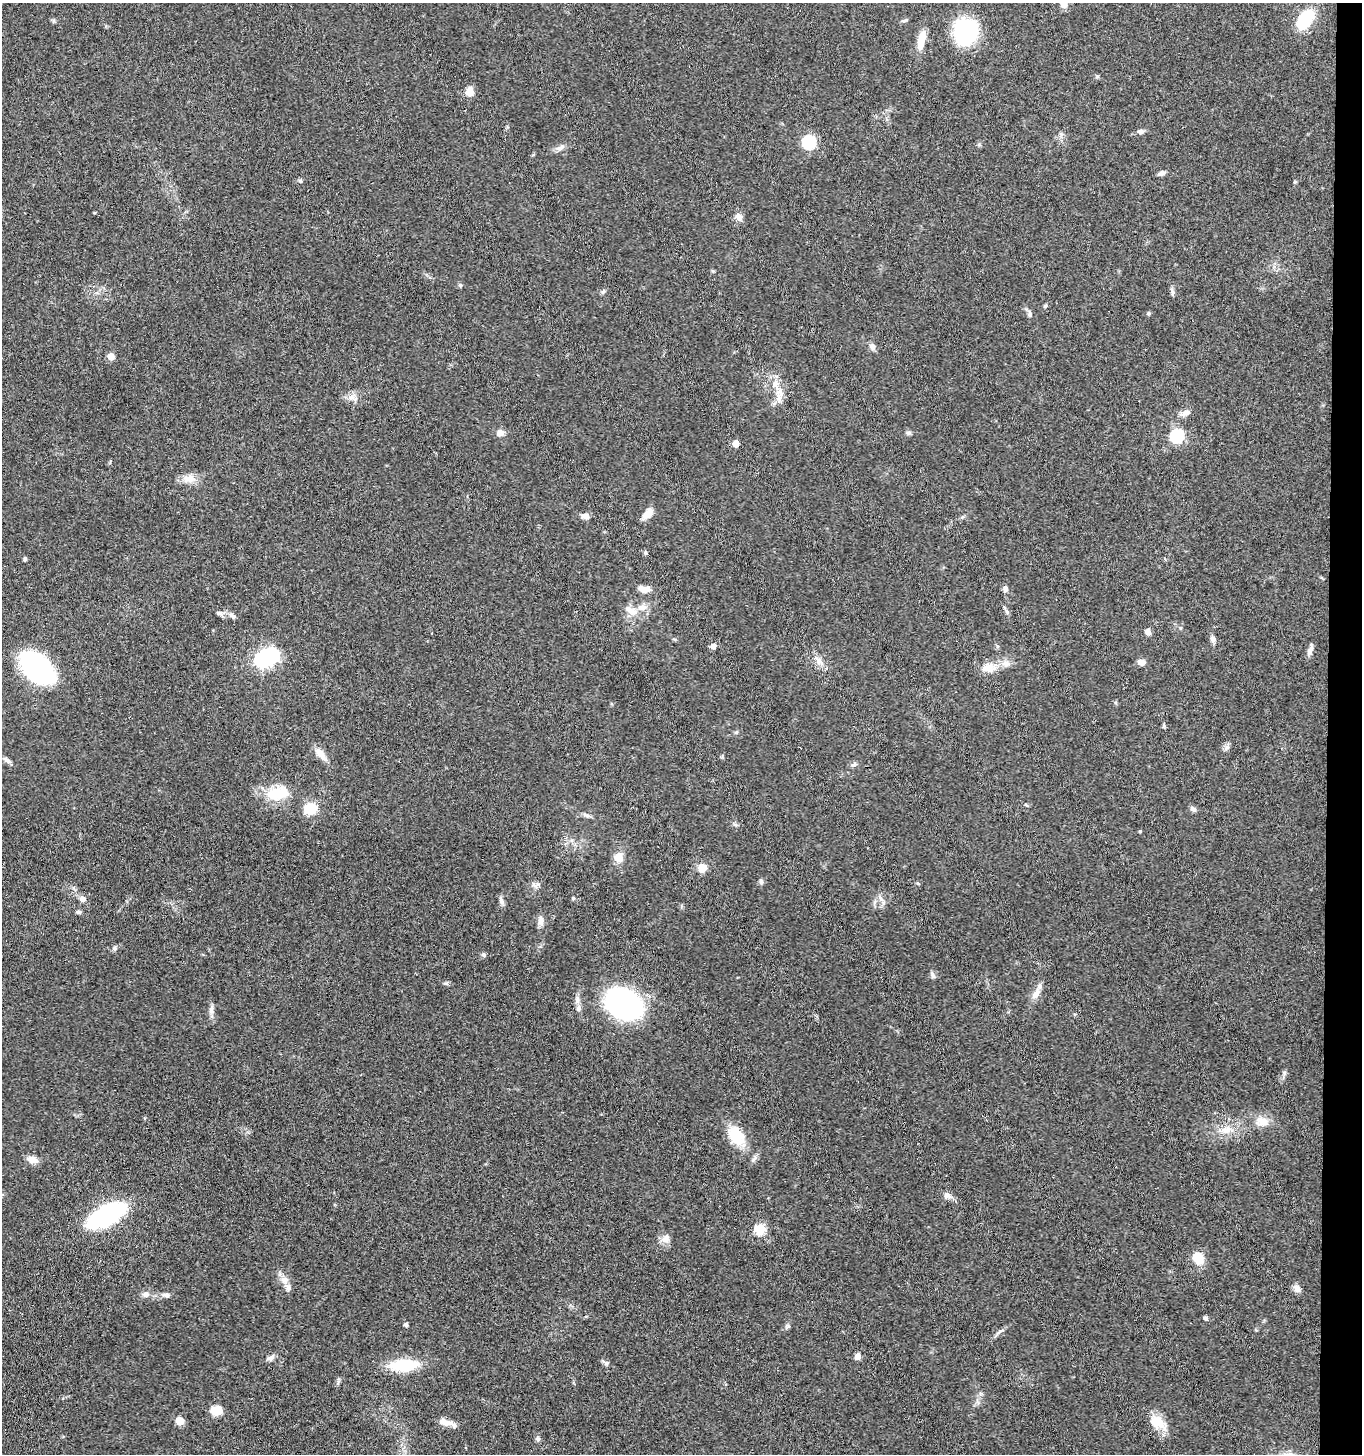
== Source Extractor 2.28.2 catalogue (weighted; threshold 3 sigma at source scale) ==
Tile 6 of 3 x 3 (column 3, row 2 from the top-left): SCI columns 2925-4284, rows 1457-2908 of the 4441 x 4368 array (HDU 1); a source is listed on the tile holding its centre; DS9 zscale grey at full resolution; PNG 1364 x 1456 px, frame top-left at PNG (2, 3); no overlay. Shown black and unused: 3% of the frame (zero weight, under 3 of 4 exposures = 6% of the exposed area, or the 3 px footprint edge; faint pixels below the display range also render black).
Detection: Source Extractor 2.28.2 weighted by HDU 2 'WHT'; one run over the whole footprint, this tile lists its part. Background 0.0675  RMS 0.0053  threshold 0.0238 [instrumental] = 3 sigma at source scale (4.5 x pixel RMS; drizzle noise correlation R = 1.50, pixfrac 1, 0.05/0.05 arcsec/px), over >= 5 px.
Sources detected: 108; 1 inside a brighter object's white glare — not listed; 6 inside a brighter listed object's ellipse — not listed separately; the other 101 listed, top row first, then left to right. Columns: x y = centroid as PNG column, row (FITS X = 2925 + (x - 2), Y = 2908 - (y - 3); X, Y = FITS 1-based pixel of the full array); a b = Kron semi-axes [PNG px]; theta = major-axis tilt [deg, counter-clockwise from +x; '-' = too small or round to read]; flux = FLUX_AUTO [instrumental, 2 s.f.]
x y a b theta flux
1064 4 9 8 - 2.9
1305 19 18 10 54 32
966 32 23 21 81 62
921 40 23 8 76 8.3
1097 76 6 4 1 0.73
469 91 10 8 86 4.8
1140 131 7 6 - 1.7
809 142 6 6 - 71
560 148 15 6 23 2.5
1162 173 8 6 16 1.9
300 181 6 4 -43 0.81
1295 182 4 4 - 0.61
739 217 10 8 -63 3
460 285 6 5 - 0.84
603 292 7 5 59 0.93
1172 292 9 4 -82 1.3
1045 306 5 4 - 0.94
1149 313 5 4 - 0.87
1030 314 7 4 -90 1
873 347 9 7 -70 2.1
111 356 5 5 - 7
776 384 15 11 -83 6.5
351 397 9 7 0 2.7
1185 413 13 7 25 3
500 433 10 8 12 3.1
908 433 7 5 -1 1.1
1177 436 6 6 - 72
736 443 5 5 - 6.2
189 479 18 11 4 5.7
648 513 15 8 46 5.1
585 516 9 6 -10 2.9
645 553 6 4 -88 0.7
25 559 6 4 90 0.91
644 589 15 8 -8 4.5
1005 589 8 6 -89 1.6
633 612 17 9 -22 5.4
1007 612 9 5 -64 1.3
219 613 8 5 -7 1.3
233 616 9 6 -40 1.7
1148 632 8 7 - 2
1213 639 8 6 -73 2.3
713 646 5 5 - 3.4
1310 649 17 5 73 2.2
262 659 7 6 - 130
819 661 17 8 -46 4.1
1141 662 9 8 - 2.5
37 668 32 19 -45 90
990 669 19 9 29 5.6
1164 725 7 4 -72 0.75
1226 748 10 5 45 1.5
320 754 21 8 -50 5
7 760 13 5 -35 1.7
854 765 9 5 29 1.3
275 794 23 17 -6 15
310 809 11 10 - 13
1193 809 9 6 -22 1.5
587 815 9 4 -8 1.4
735 824 7 4 -20 0.88
1140 831 4 3 - 0.54
618 857 12 12 - 5
702 868 7 7 - 8.3
761 882 7 5 -83 1.3
534 885 11 5 -42 1.7
573 898 4 4 - 0.69
83 899 8 7 - 2.7
881 899 10 4 -56 1.6
501 901 9 6 -59 1.7
78 912 7 4 -1 0.98
540 920 13 7 81 2.7
114 948 6 6 - 1.1
483 955 7 5 -17 1
933 975 9 5 -84 1.3
1035 994 14 8 59 4.2
577 1000 13 5 -85 2.6
624 1004 25 19 -27 150
211 1010 13 6 -88 2.4
1262 1121 16 12 -29 6.3
1226 1130 15 10 12 6
736 1136 23 16 -53 15
32 1160 12 8 -15 4.3
947 1195 11 8 -26 2.5
106 1215 26 11 29 120
760 1229 5 5 - 33
665 1239 12 10 42 3.4
1198 1258 14 11 -56 8.7
284 1280 11 9 -39 3.8
1296 1288 11 8 -40 2.4
146 1294 10 7 2 2.3
166 1295 9 6 -14 1.6
1205 1318 6 5 - 1.2
406 1325 4 3 - 1.5
1000 1331 16 2 38 1.5
858 1356 6 5 - 3.4
270 1358 11 6 28 1.8
606 1363 12 5 -18 1.3
404 1365 31 13 3 22
216 1411 10 8 11 9.3
180 1421 5 5 - 13
1158 1422 25 13 -30 9.5
446 1423 19 6 -16 4.8
538 1439 7 6 - 1.2
Isophote crosses this tile's border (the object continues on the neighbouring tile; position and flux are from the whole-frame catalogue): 1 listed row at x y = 1064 4
Unlisted compact peaks at least as high as the median listed source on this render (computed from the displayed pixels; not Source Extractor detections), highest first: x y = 446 983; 1284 1073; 788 1326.